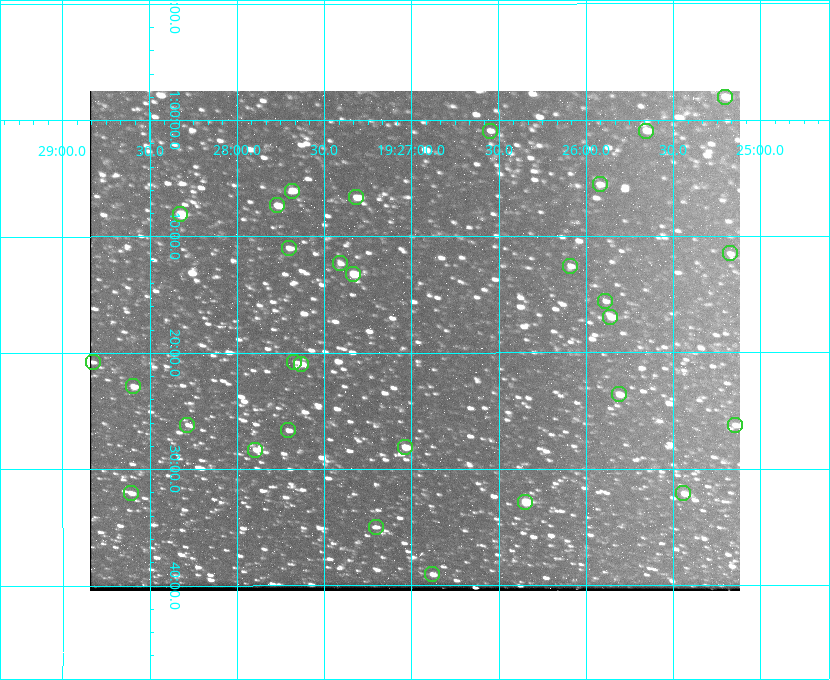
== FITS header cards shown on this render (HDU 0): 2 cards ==
NAXIS1  =                  650 / Width of table row in bytes
NAXIS2  =                  500 / Number of rows in table

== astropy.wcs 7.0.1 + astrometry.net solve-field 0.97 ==
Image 650 x 500 px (HDU 0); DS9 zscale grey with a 90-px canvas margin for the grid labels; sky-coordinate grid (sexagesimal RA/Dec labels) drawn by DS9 from the SOLVED WCS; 30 Tycho-2 reference stars matched to detected sources circled (green)
Header WCS: none
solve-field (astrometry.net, Tycho-2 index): SOLVED blind (the file carries no WCS)
Solved WCS: RA---TAN-SIP/DEC--TAN-SIP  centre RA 19:26:59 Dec +01:19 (291.75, +1.32 deg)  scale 5.16 arcsec/px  FOV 55.9' x 43.0'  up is -180 deg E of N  parity flipped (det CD > 0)
(file carries no celestial WCS; the grid is the blind solution)
Tycho-2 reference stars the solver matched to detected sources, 30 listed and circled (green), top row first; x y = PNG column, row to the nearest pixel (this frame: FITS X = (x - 90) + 1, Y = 500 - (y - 91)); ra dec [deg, ICRS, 3 dp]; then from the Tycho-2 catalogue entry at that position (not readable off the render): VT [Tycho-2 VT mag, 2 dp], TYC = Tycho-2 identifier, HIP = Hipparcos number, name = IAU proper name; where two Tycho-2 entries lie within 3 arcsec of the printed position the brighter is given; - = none
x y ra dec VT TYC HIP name
725 97 291.301 +0.967 10.82 465-938-1 - -
490 131 291.638 +1.015 11.72 465-554-1 - -
646 131 291.414 +1.016 11.47 465-1456-1 - -
600 184 291.480 +1.092 11.69 465-523-1 - -
292 191 291.921 +1.101 10.89 465-1942-1 - -
356 197 291.829 +1.111 10.78 465-2030-1 - -
277 205 291.942 +1.122 10.76 465-1161-1 - -
180 214 292.081 +1.135 10.24 465-979-1 - -
289 248 291.926 +1.184 11.49 465-1994-1 - -
730 253 291.294 +1.191 12.55 465-657-1 - -
340 263 291.853 +1.206 11.17 465-1444-1 - -
570 266 291.522 +1.209 11.81 465-867-1 - -
353 274 291.833 +1.221 9.77 465-1968-1 - -
605 301 291.472 +1.260 11.72 465-772-1 - -
610 317 291.465 +1.282 11.06 465-140-1 - -
93 362 292.207 +1.347 13.02 465-880-1 - -
294 362 291.918 +1.346 12.72 465-661-1 - -
301 364 291.908 +1.350 10.94 465-1840-1 - -
133 386 292.148 +1.381 10.77 465-611-1 - -
619 394 291.453 +1.393 11.17 465-261-1 - -
187 425 292.071 +1.436 12.12 465-1311-1 - -
735 425 291.287 +1.437 11.86 465-1616-1 - -
288 430 291.927 +1.444 11.17 465-873-1 - -
405 447 291.759 +1.468 10.00 465-530-1 - -
255 450 291.973 +1.472 10.69 465-577-1 - -
131 493 292.152 +1.534 10.91 465-857-1 - -
683 493 291.360 +1.535 11.71 465-397-1 - -
525 502 291.587 +1.547 9.51 465-596-1 - -
376 527 291.801 +1.583 12.28 465-1290-1 - -
432 574 291.720 +1.651 11.47 465-675-1 - -